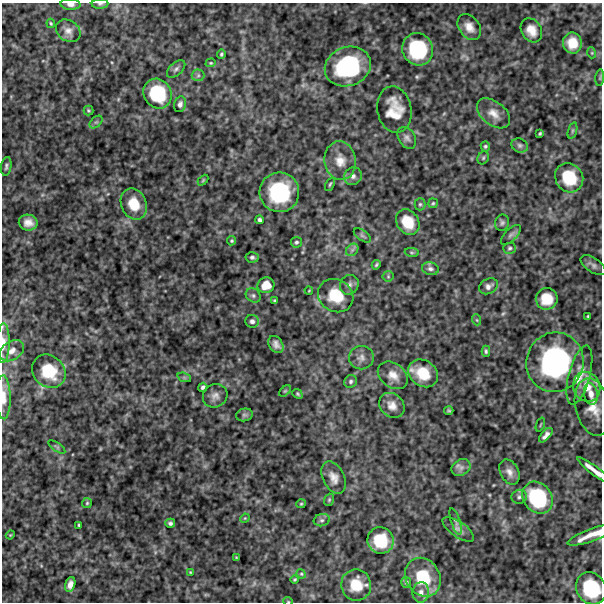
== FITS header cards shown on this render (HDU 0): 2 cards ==
NAXIS1  =                  600
NAXIS2  =                  600

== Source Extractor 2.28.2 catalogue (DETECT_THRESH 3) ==
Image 600 x 600 px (HDU 0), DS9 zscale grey, 1 PNG px = 1 image px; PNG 604 x 604 px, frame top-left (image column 1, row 600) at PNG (2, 3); each listed source drawn as its Kron ellipse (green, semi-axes under 4 px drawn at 4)
Background 557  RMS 130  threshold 388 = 3 sigma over >= 5 px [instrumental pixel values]
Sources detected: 119; all 119 listed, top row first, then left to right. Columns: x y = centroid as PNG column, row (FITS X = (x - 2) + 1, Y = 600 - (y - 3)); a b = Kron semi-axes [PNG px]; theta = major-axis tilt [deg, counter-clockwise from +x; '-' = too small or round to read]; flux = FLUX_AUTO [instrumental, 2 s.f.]
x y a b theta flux
70 4 10 5 -3 3.6e+04
100 4 8 5 1 1.7e+04
51 23 5 3 - 1.0e+04
469 27 14 10 -53 8.6e+04
531 30 13 10 -58 9.6e+04
68 31 13 10 -35 6.2e+04
572 43 10 9 - 1.3e+05
418 49 16 15 - 5.3e+05
592 53 5 3 - 8.1e+03
221 54 5 4 - 1.4e+04
211 63 5 4 - 1.0e+04
348 66 23 19 21 8.2e+05
176 69 11 6 42 2.8e+04
198 75 6 6 - 2.1e+04
600 78 8 3 85 1.0e+04
158 94 15 14 - 4.1e+05
180 104 8 6 77 3.0e+04
88 110 5 5 - 1.2e+04
394 110 23 17 -80 2.0e+05
494 113 19 11 -38 9.1e+04
96 122 8 4 44 1.8e+04
572 131 8 3 71 1.4e+04
540 133 4 3 - 1.1e+04
407 138 12 8 -57 3.7e+04
520 145 8 7 - 2.4e+04
485 146 5 4 - 1.3e+04
483 158 7 5 63 1.5e+04
340 161 19 15 -83 1.3e+05
6 166 9 5 80 2.0e+04
353 176 9 8 - 3.8e+04
569 178 15 13 -55 2.9e+05
203 180 6 4 46 9.6e+03
330 184 7 3 63 1.2e+04
279 192 20 20 - 7.0e+05
433 203 5 5 - 1.2e+04
134 204 16 12 -66 1.8e+05
420 204 6 5 - 1.5e+04
260 220 4 3 - 2.0e+04
408 222 14 10 -54 1.8e+05
28 223 9 8 - 7.0e+04
502 223 8 7 - 2.4e+04
362 235 10 5 -36 1.8e+04
511 235 13 6 45 2.8e+04
232 241 4 4 - 1.1e+04
296 242 5 5 - 1.6e+04
510 248 6 5 - 1.7e+04
352 250 7 5 45 2.3e+04
412 252 7 3 -8 1.1e+04
252 257 6 5 - 2.1e+04
376 265 5 4 - 1.2e+04
593 265 14 7 -34 3.5e+04
430 269 8 6 -13 2.7e+04
388 276 5 5 - 1.2e+04
266 285 8 8 - 1.2e+05
349 285 10 9 - 3.7e+04
488 286 10 7 27 3.7e+04
309 290 4 2 - 6.3e+03
253 295 8 6 -40 2.3e+04
336 296 18 16 -33 2.6e+05
547 299 11 11 - 1.6e+05
274 300 3 3 - 9.7e+03
588 316 3 2 - 8.8e+03
477 320 5 3 - 7.6e+03
252 321 6 6 - 2.6e+04
3 343 20 6 89 7.6e+04
276 344 9 6 -56 4.5e+04
12 351 13 9 33 6.4e+04
486 351 5 3 - 1.3e+04
361 358 12 11 - 5.9e+04
555 362 30 28 71 1.5e+06
49 371 18 15 -45 2.9e+05
423 373 15 13 -38 2.2e+05
393 375 16 12 -36 9.2e+04
579 375 30 10 75 1.3e+05
184 377 7 4 -19 1.6e+04
351 381 7 6 - 2.1e+04
203 387 4 4 - 1.9e+04
587 387 15 13 -66 1.3e+05
285 391 7 4 44 1.1e+04
297 394 5 4 - 1.2e+04
591 394 11 7 -80 4.7e+04
215 396 13 11 35 5.6e+04
3 397 22 7 -88 9.8e+04
392 405 14 11 -43 7.9e+04
593 407 29 17 -77 1.7e+05
449 410 4 3 - 1.1e+04
244 415 8 6 14 2.4e+04
540 424 7 2 69 7.2e+03
546 435 9 4 47 3.9e+04
57 447 10 3 -35 1.5e+04
461 467 10 8 32 4.0e+04
594 470 20 4 -38 8.6e+04
509 472 13 9 -64 5.5e+04
334 478 17 11 -63 7.6e+04
519 497 8 7 - 2.4e+04
537 498 17 14 -53 5.1e+05
329 500 6 4 69 1.3e+04
87 503 5 5 - 1.2e+04
301 504 5 4 - 1.0e+04
245 518 5 4 - 7.9e+03
322 520 8 6 13 2.3e+04
456 521 14 4 -72 2.5e+04
170 523 5 4 - 2.0e+04
79 525 3 3 - 1.0e+04
458 529 18 7 -35 5.0e+04
10 535 4 3 - 7.6e+03
592 535 25 6 20 1.3e+05
380 540 13 13 - 2.7e+05
236 557 4 3 - 7.3e+03
190 572 3 3 - 8.0e+03
301 574 5 4 - 9.6e+03
423 577 20 17 -57 3.3e+05
295 579 4 3 - 1.0e+04
406 582 5 5 - 1.4e+04
70 584 7 5 73 4.8e+04
356 585 16 15 - 1.8e+05
591 588 17 14 -55 4.5e+05
421 592 10 8 84 4.6e+04
288 601 5 3 - 6.9e+03
At the frame edge (FLAGS 8, measured only in part): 8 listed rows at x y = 70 4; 100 4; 3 343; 3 397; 594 470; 592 535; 591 588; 288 601